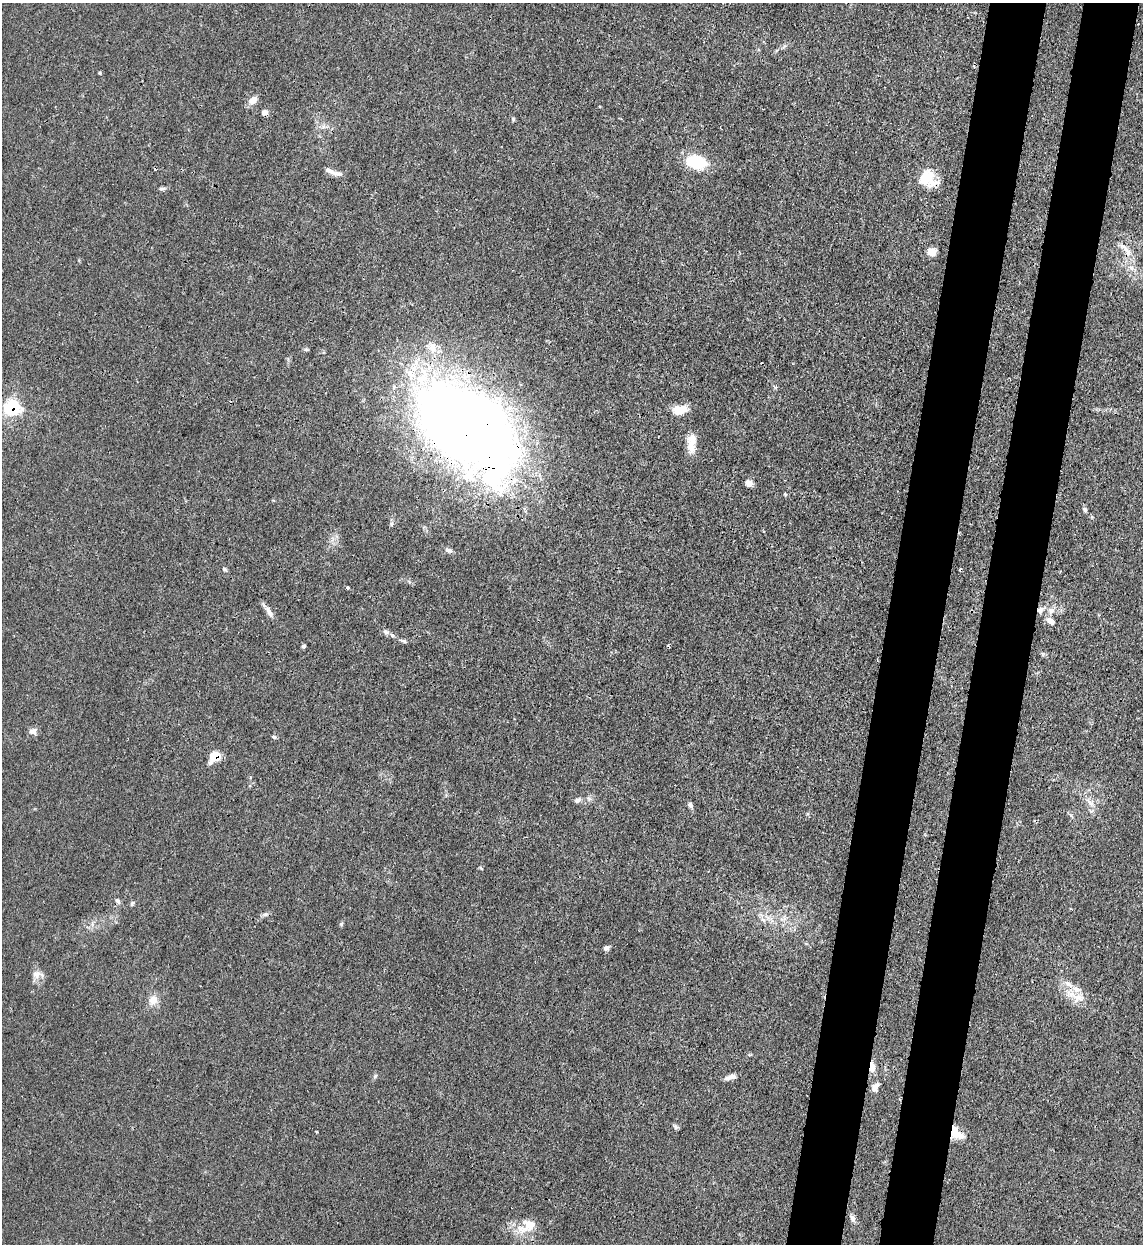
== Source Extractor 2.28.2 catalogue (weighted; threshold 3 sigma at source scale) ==
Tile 10 of 4 x 4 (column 2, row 3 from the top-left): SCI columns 1470-2610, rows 1266-2507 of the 5101 x 5011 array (HDU 1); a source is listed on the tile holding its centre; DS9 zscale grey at full resolution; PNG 1145 x 1246 px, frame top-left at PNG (2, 3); no overlay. Shown black and unused: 10% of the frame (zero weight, under 3 of 4 exposures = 7% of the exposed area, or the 3 px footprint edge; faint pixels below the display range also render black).
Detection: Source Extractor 2.28.2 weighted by HDU 2 'WHT'; one run over the whole footprint, this tile lists its part. Background 0.0171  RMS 0.0027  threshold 0.0122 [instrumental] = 3 sigma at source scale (4.5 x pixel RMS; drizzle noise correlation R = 1.50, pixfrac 1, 0.05/0.05 arcsec/px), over >= 5 px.
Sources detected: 65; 1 inside a brighter object's white glare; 3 cosmic-ray / hot-pixel residue — not listed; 7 inside a brighter listed object's ellipse — not listed separately; the other 54 listed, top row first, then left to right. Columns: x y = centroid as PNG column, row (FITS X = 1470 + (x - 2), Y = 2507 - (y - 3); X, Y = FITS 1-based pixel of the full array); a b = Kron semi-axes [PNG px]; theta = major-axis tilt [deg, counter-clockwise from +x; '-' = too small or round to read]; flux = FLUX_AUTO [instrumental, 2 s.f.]
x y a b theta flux
100 73 5 3 - 0.24
253 100 12 8 46 2.1
513 119 6 4 -48 0.37
696 162 18 12 -10 13
329 171 16 6 -25 1.4
925 178 19 14 60 7.4
162 189 9 4 0 0.6
1127 251 21 7 -55 2.6
931 252 7 6 - 3.9
1131 268 7 6 - 1
432 347 14 11 -65 3
12 407 7 7 - 42
680 410 16 9 13 4.6
462 425 86 54 -43 450
691 447 18 10 -73 3.2
749 483 7 6 - 1.9
785 494 5 4 - 0.34
1085 510 7 5 -60 0.51
392 524 6 4 89 0.48
449 550 10 5 -16 0.87
224 569 6 4 -31 0.47
348 587 3 3 - 0.6
1040 610 9 7 43 1.4
1051 611 8 8 - 1.4
269 612 18 6 -62 1.6
1051 621 9 7 -33 1.6
386 632 9 6 -21 0.8
404 641 8 5 -18 0.57
304 646 5 4 - 0.43
33 731 9 8 - 1.4
274 737 6 4 -16 0.5
215 756 10 7 44 6.8
577 800 10 6 17 0.8
1090 803 12 6 -33 1.5
690 805 8 6 -51 0.79
481 868 5 3 - 0.29
118 901 8 6 -61 0.72
132 903 7 4 79 0.43
265 914 7 4 1 0.58
341 924 6 5 - 0.39
606 948 7 6 - 0.81
36 974 12 11 - 1.9
1068 984 16 6 -39 1.8
1078 998 21 10 -20 3.7
153 1000 13 11 76 2.5
872 1067 14 7 89 2
375 1076 6 5 - 0.5
730 1077 14 5 16 1.5
876 1087 12 7 64 1.5
675 1127 7 5 -52 0.59
316 1132 3 2 - 0.31
955 1132 17 11 -75 3.9
852 1218 10 6 -61 0.99
529 1224 19 16 21 5.3
Overlapping masked pixels (flux is a lower limit): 6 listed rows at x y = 12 407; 462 425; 1040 610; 215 756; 872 1067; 955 1132